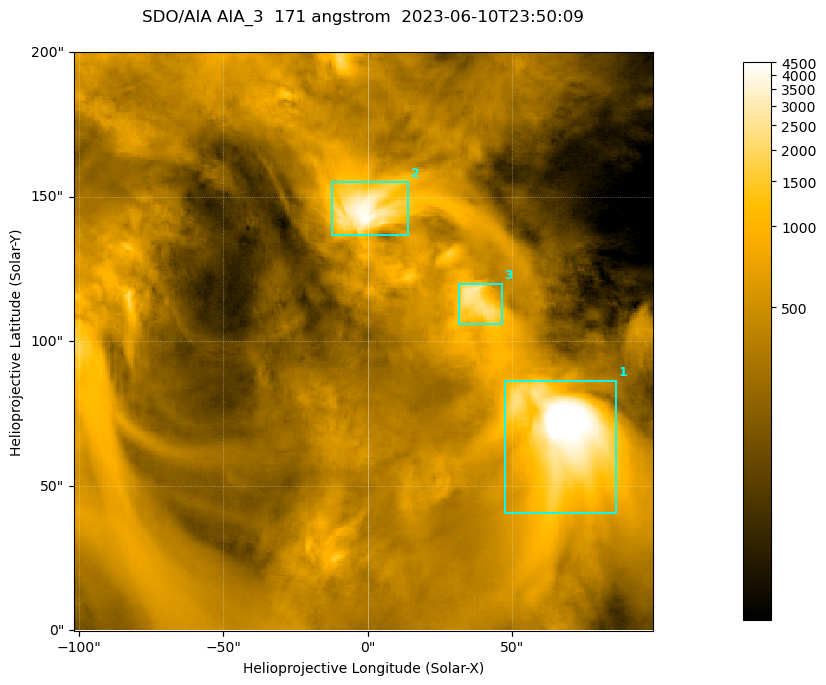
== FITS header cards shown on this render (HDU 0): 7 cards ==
TELESCOP= 'SDO/AIA '
INSTRUME= 'AIA_3   '
WAVELNTH=                  171
WAVEUNIT= 'angstrom'
DATE-OBS= '2023-06-10T23:50:09.350'
CTYPE1  = 'HPLN-TAN'
CTYPE2  = 'HPLT-TAN'

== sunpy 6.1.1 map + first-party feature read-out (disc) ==
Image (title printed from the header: SDO/AIA AIA_3  171 angstrom  2023-06-10T23:50:09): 334 x 334 px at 0.599 arcsec/px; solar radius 945 arcsec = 1577 px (partial field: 1.4% of the solar disc is inside the frame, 100% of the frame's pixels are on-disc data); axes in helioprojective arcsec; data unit not stated in the header (colour bar unlabelled)
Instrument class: DISC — disc imager (sunpy class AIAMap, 171 A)
Bright regions (active regions / flare kernels): reference = the on-disc median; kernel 3 px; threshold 5 sigma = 1097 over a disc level ~357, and >= 1.15x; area >= 111 px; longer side >= 4 px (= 2.4 arcsec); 3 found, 3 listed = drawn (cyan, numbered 1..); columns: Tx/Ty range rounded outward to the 2 arcsec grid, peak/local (2 s.f.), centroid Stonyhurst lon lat
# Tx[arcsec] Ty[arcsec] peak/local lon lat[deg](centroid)
1 46..86 40..86 17 +4 +5
2 -14..14 136..156 12 +0 +9
3 30..48 106..120 7.7 +2 +7